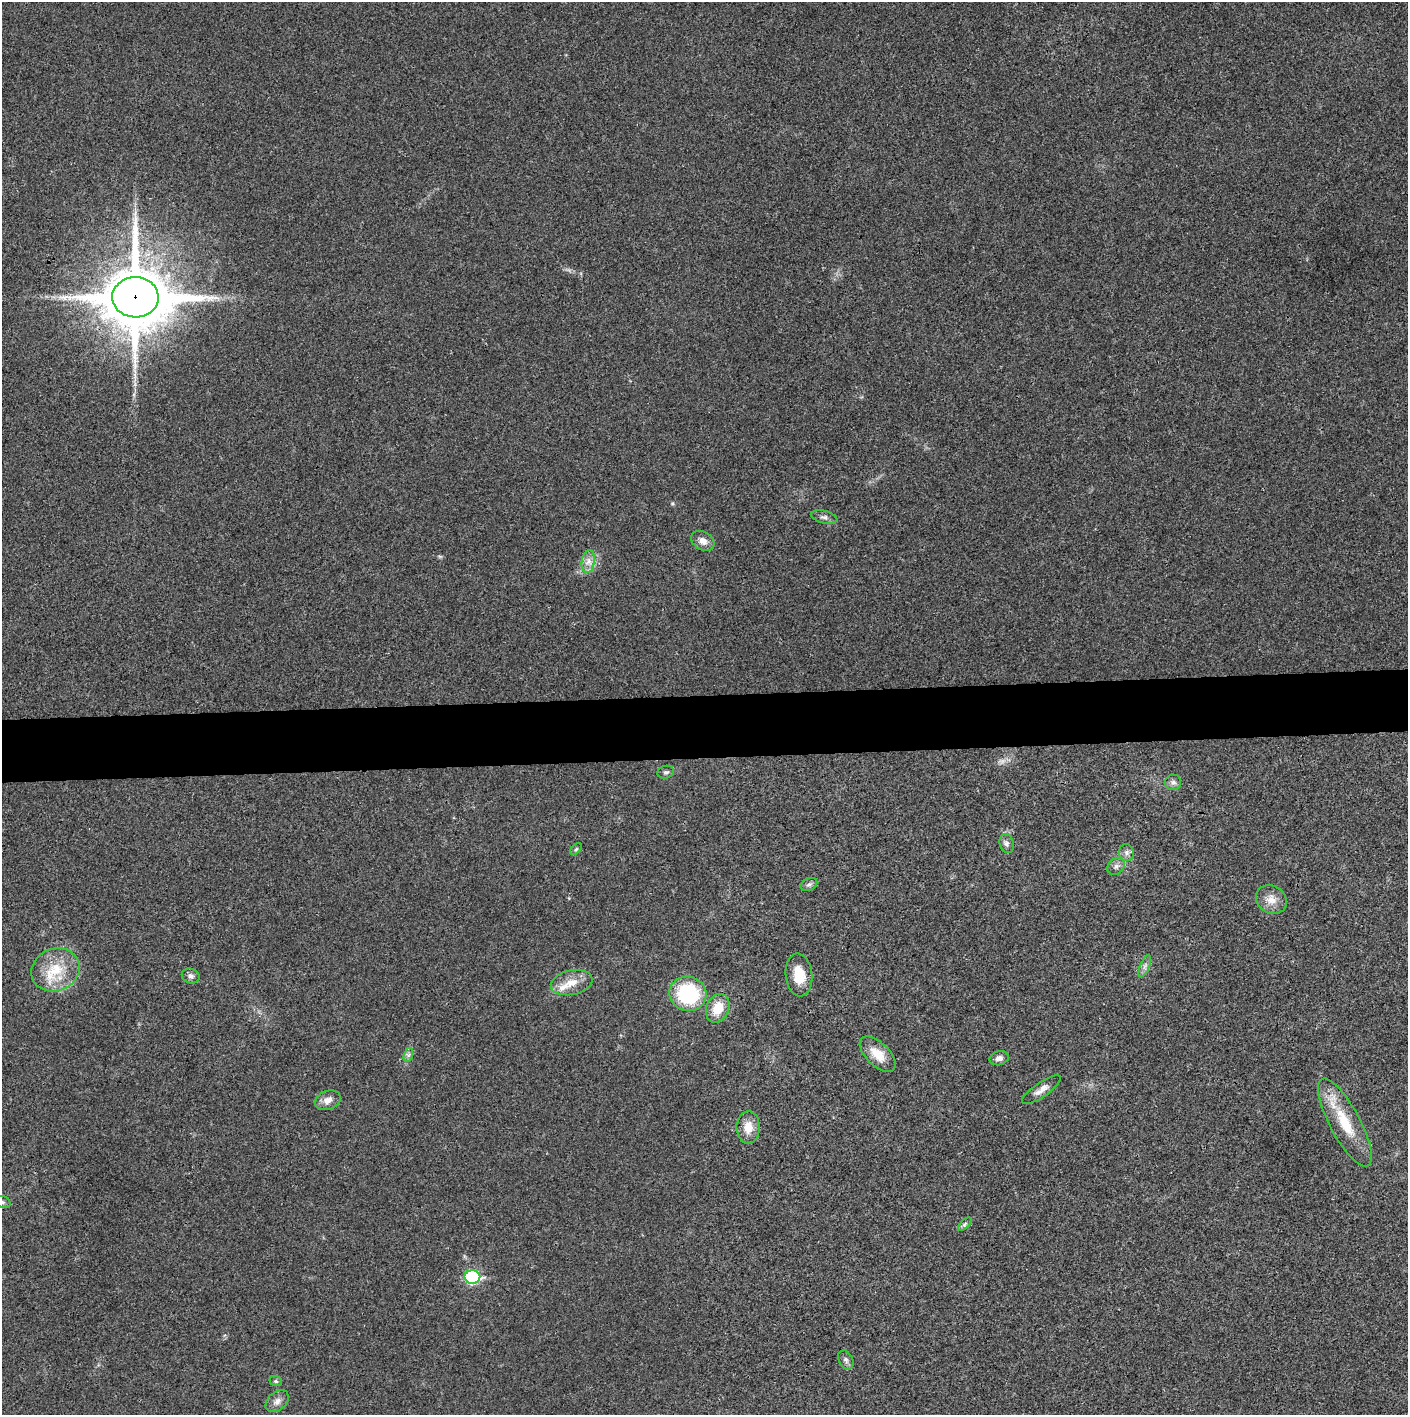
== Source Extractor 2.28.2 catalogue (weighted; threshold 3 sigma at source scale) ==
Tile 5 of 3 x 3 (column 2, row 2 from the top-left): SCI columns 1409-2814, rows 1416-2828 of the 4220 x 4242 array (HDU 1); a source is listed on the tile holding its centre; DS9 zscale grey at full resolution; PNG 1410 x 1417 px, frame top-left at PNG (2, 2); each listed source drawn as its Kron ellipse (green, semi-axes under 4 px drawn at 4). Shown black and unused: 4% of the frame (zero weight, under 3 of 4 exposures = <1% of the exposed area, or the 3 px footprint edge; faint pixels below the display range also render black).
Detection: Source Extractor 2.28.2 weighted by HDU 2 'WHT'; one run over the whole footprint, this tile lists its part. Background 0.0191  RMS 0.0051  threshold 0.0231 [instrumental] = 3 sigma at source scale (4.5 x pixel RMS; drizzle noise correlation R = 1.50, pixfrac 1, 0.05/0.05 arcsec/px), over >= 5 px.
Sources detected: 34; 1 too faint to see at this stretch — neither listed nor drawn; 1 inside a brighter listed object's ellipse — not listed separately; the other 32 listed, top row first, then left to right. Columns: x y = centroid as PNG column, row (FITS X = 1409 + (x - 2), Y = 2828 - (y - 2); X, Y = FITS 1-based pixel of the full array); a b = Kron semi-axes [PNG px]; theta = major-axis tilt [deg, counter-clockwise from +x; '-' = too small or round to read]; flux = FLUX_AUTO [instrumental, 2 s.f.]
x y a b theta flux
135 297 23 20 -1 3900
824 517 13 6 -14 2.1
703 541 12 9 -30 3.7
588 561 11 6 81 3.5
666 772 8 6 15 1.3
1173 782 8 8 - 1.8
1007 843 9 7 -73 1.8
576 849 7 4 45 0.77
1126 853 8 7 - 2
1116 866 9 7 39 2.1
809 884 9 6 26 1.4
1271 900 16 13 -32 5.8
1145 966 12 4 68 2
55 970 25 21 24 18
799 975 21 13 -83 11
191 976 9 7 -21 2
572 983 21 12 12 7.7
688 994 18 17 - 39
718 1008 15 11 66 11
878 1054 22 11 -45 8.6
408 1055 7 4 71 1.2
999 1058 10 7 14 2.2
1041 1090 23 7 35 4
328 1100 13 9 22 3.9
1345 1123 49 15 -62 21
748 1127 16 11 90 7.1
2 1202 8 6 -16 1.4
965 1224 8 4 45 1.2
472 1277 8 7 - 64
846 1360 10 7 -63 1.7
276 1381 6 5 - 0.79
277 1401 13 9 40 3.2
Overlapping masked pixels (flux is a lower limit): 1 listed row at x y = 135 297
Isophote crosses this tile's border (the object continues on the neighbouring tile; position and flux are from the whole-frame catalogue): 1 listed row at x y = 2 1202